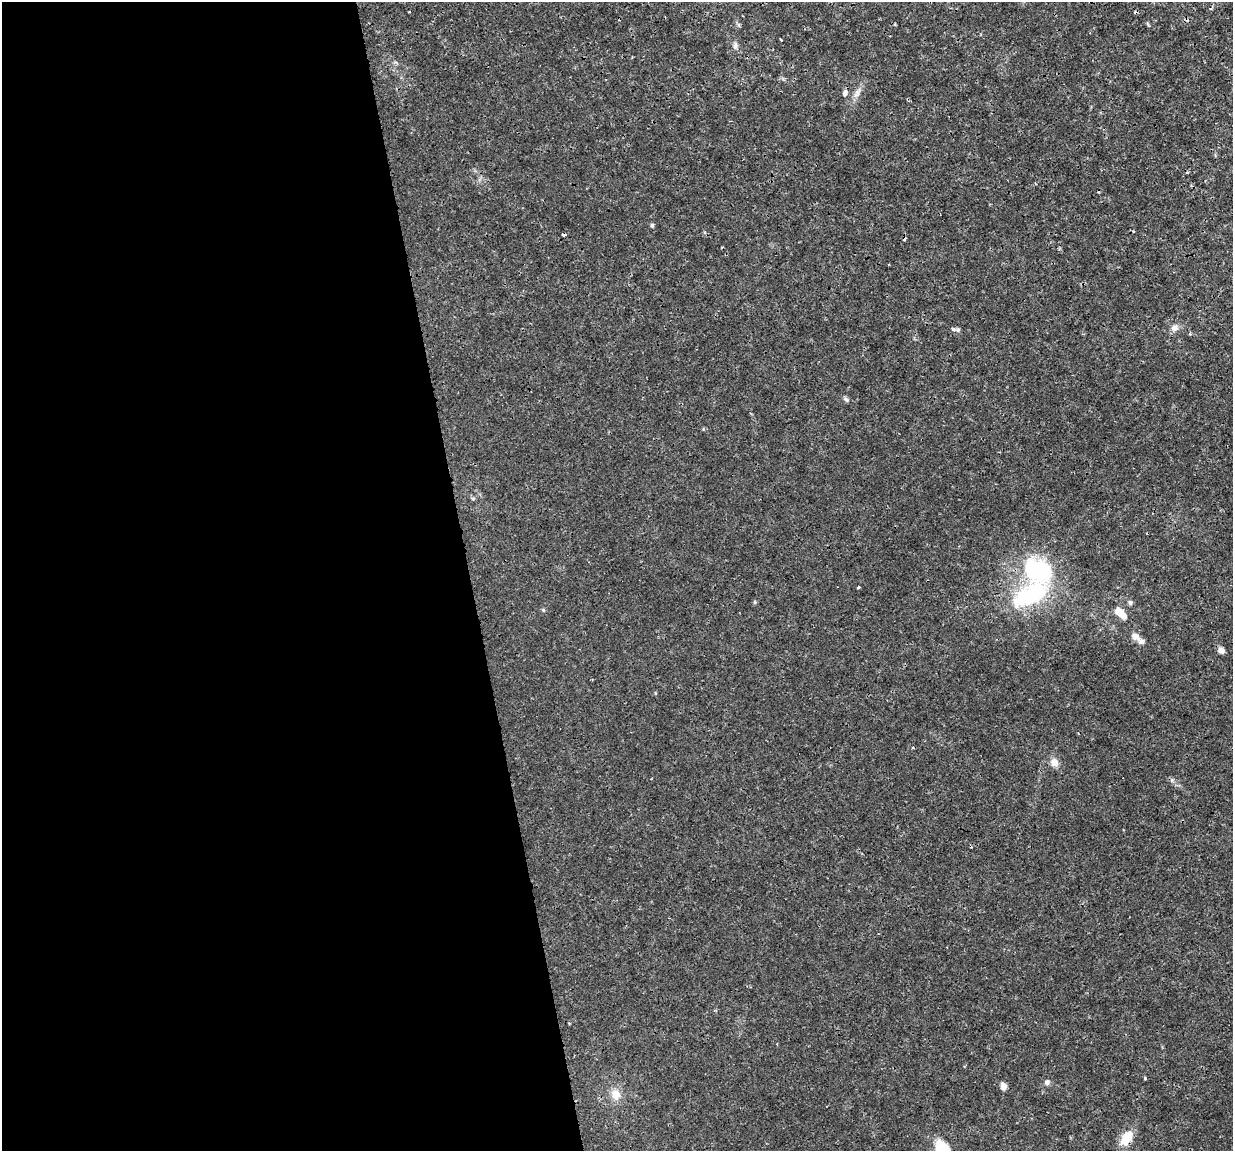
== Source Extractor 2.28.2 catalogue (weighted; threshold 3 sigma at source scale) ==
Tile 9 of 4 x 4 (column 1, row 3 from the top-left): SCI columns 1-1231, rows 1179-2327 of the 4923 x 4701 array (HDU 1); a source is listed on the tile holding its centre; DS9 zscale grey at full resolution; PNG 1235 x 1153 px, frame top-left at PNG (2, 2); no overlay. Shown black and unused: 38% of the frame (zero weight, under 3 of 4 exposures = <1% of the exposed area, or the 3 px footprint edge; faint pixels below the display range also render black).
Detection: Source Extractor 2.28.2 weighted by HDU 2 'WHT'; one run over the whole footprint, this tile lists its part. Background 0.00169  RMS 7.7e-04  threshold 0.00348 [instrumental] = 3 sigma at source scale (4.5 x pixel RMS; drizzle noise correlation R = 1.50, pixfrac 1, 0.0396/0.0396 arcsec/px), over >= 5 px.
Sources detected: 28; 5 cosmic-ray / hot-pixel residue — not listed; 2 inside a brighter listed object's ellipse — not listed separately; the other 21 listed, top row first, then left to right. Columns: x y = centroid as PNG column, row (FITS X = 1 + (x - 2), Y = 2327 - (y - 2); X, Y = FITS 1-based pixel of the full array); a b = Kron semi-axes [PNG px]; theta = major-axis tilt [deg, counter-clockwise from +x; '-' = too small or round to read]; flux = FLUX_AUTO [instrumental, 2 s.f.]
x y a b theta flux
781 40 3 2 - 0.082
735 46 10 5 75 0.24
845 92 8 6 65 0.24
652 225 6 5 - 0.11
1174 328 9 8 - 0.42
953 329 6 5 - 0.24
846 399 8 5 -33 0.16
1038 570 33 25 -21 7.3
858 587 3 2 - 0.12
1030 595 48 23 29 6.8
1130 603 6 6 - 0.17
1121 614 16 7 -46 1.1
1135 637 12 8 -30 0.5
1221 650 7 6 - 0.35
1054 762 10 8 -63 0.54
569 1023 3 2 - 0.078
1145 1078 3 3 - 0.14
1047 1082 7 6 - 0.23
1003 1086 9 7 -76 0.32
616 1095 14 11 -84 0.83
1128 1137 18 11 39 1.3